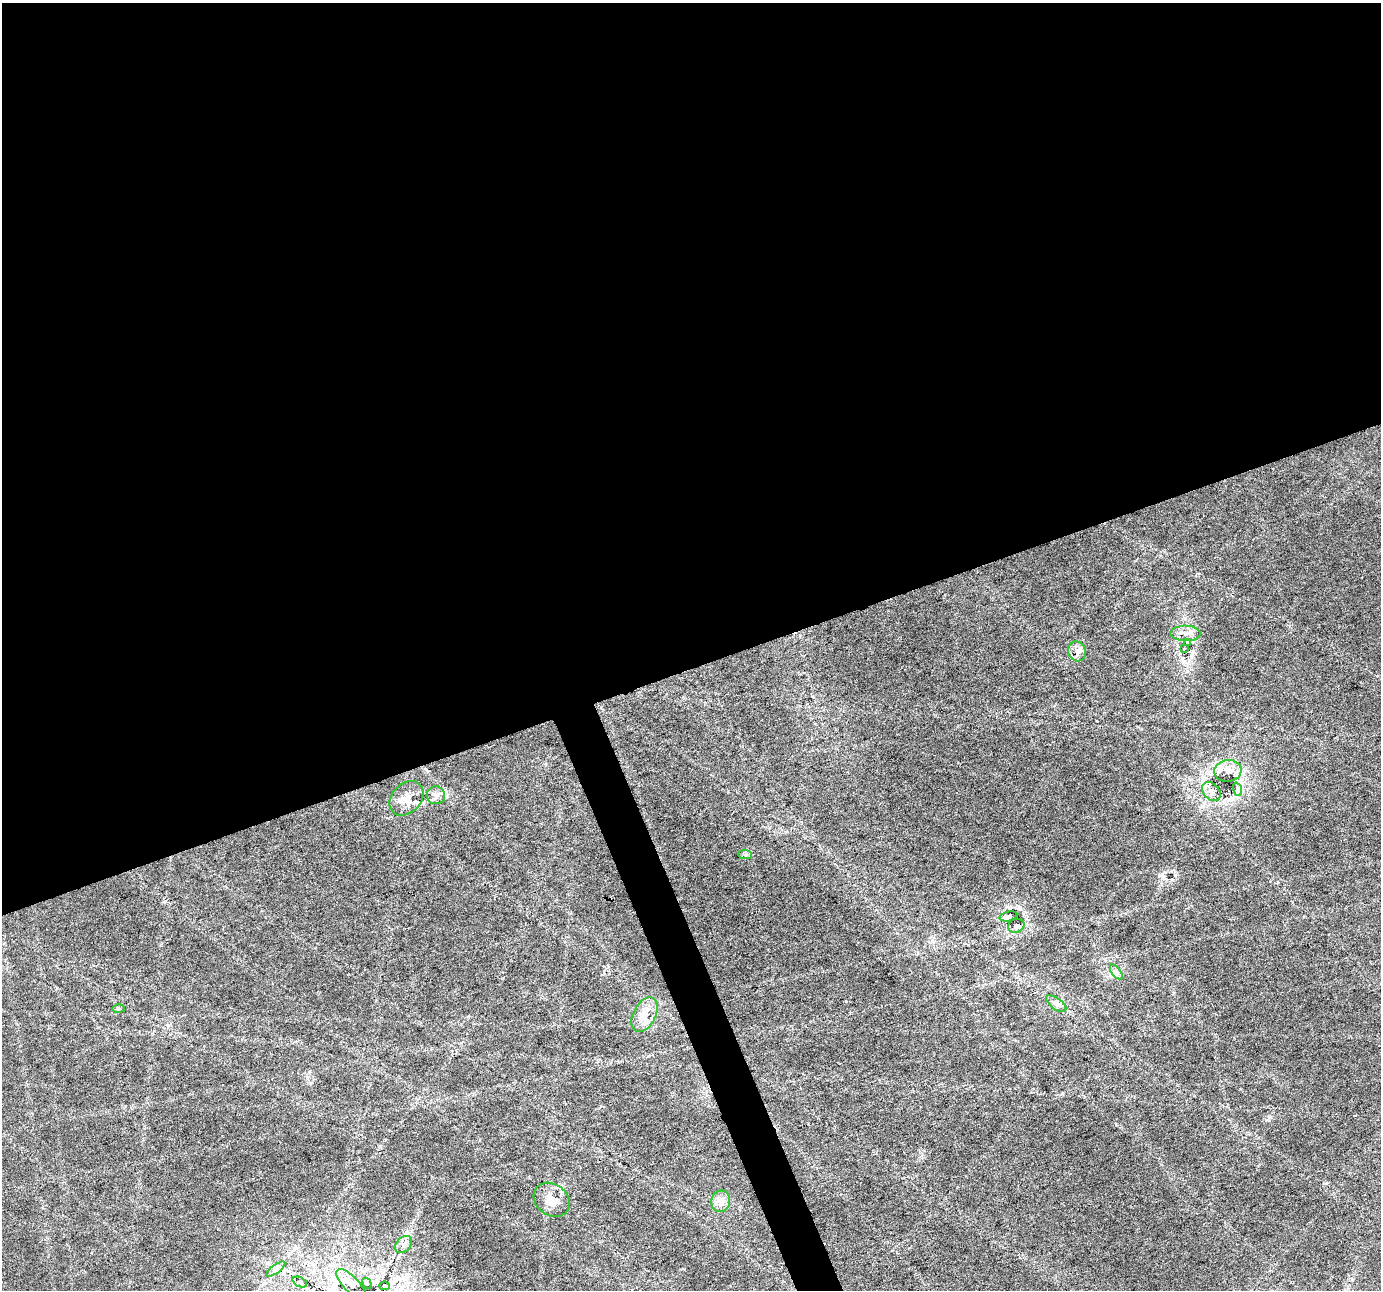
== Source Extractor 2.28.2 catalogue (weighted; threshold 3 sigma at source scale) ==
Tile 2 of 4 x 4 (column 2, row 1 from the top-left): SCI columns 1382-2760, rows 3997-5284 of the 5519 x 5359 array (HDU 1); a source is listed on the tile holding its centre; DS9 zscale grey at full resolution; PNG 1383 x 1292 px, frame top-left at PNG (2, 3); each listed source drawn as its Kron ellipse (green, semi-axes under 4 px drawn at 4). Shown black and unused: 53% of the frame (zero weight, under 3 of 6 exposures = <1% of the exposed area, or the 3 px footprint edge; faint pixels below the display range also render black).
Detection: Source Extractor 2.28.2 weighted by HDU 2 'WHT'; one run over the whole footprint, this tile lists its part. Background 0.0256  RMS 0.0027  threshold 0.0112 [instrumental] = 3 sigma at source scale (4.09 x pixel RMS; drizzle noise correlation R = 1.36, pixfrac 0.8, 0.0396/0.0396 arcsec/px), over >= 5 px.
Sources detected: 25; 1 inside a brighter listed object's ellipse — not listed separately; the other 24 listed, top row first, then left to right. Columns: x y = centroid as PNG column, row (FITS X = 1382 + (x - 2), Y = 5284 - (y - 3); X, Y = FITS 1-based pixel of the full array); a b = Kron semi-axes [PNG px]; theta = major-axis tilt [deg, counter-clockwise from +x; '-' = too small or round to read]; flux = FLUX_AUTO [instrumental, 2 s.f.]
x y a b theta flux
1186 633 15 7 -1 1.9
1187 642 3 3 - 0.95
1184 648 3 2 - 0.48
1077 651 10 9 - 1.6
1228 771 13 11 6 2.7
1237 789 7 4 -71 0.56
1211 792 11 8 -47 1.6
436 795 9 9 - 1.3
406 798 19 14 46 3.6
745 854 7 4 -2 0.55
1008 916 9 4 14 2.3
1016 926 8 7 - 1.2
1116 972 8 4 -53 0.69
1056 1004 12 5 -37 1
119 1009 6 3 -1 0.35
645 1015 18 11 62 4.4
552 1200 19 15 -39 3.9
721 1201 11 9 78 1.7
404 1244 10 7 47 1
276 1269 11 4 36 0.84
300 1282 8 4 -24 0.62
367 1283 6 4 -59 0.32
351 1284 20 7 -46 1.8
384 1286 5 3 - 0.35